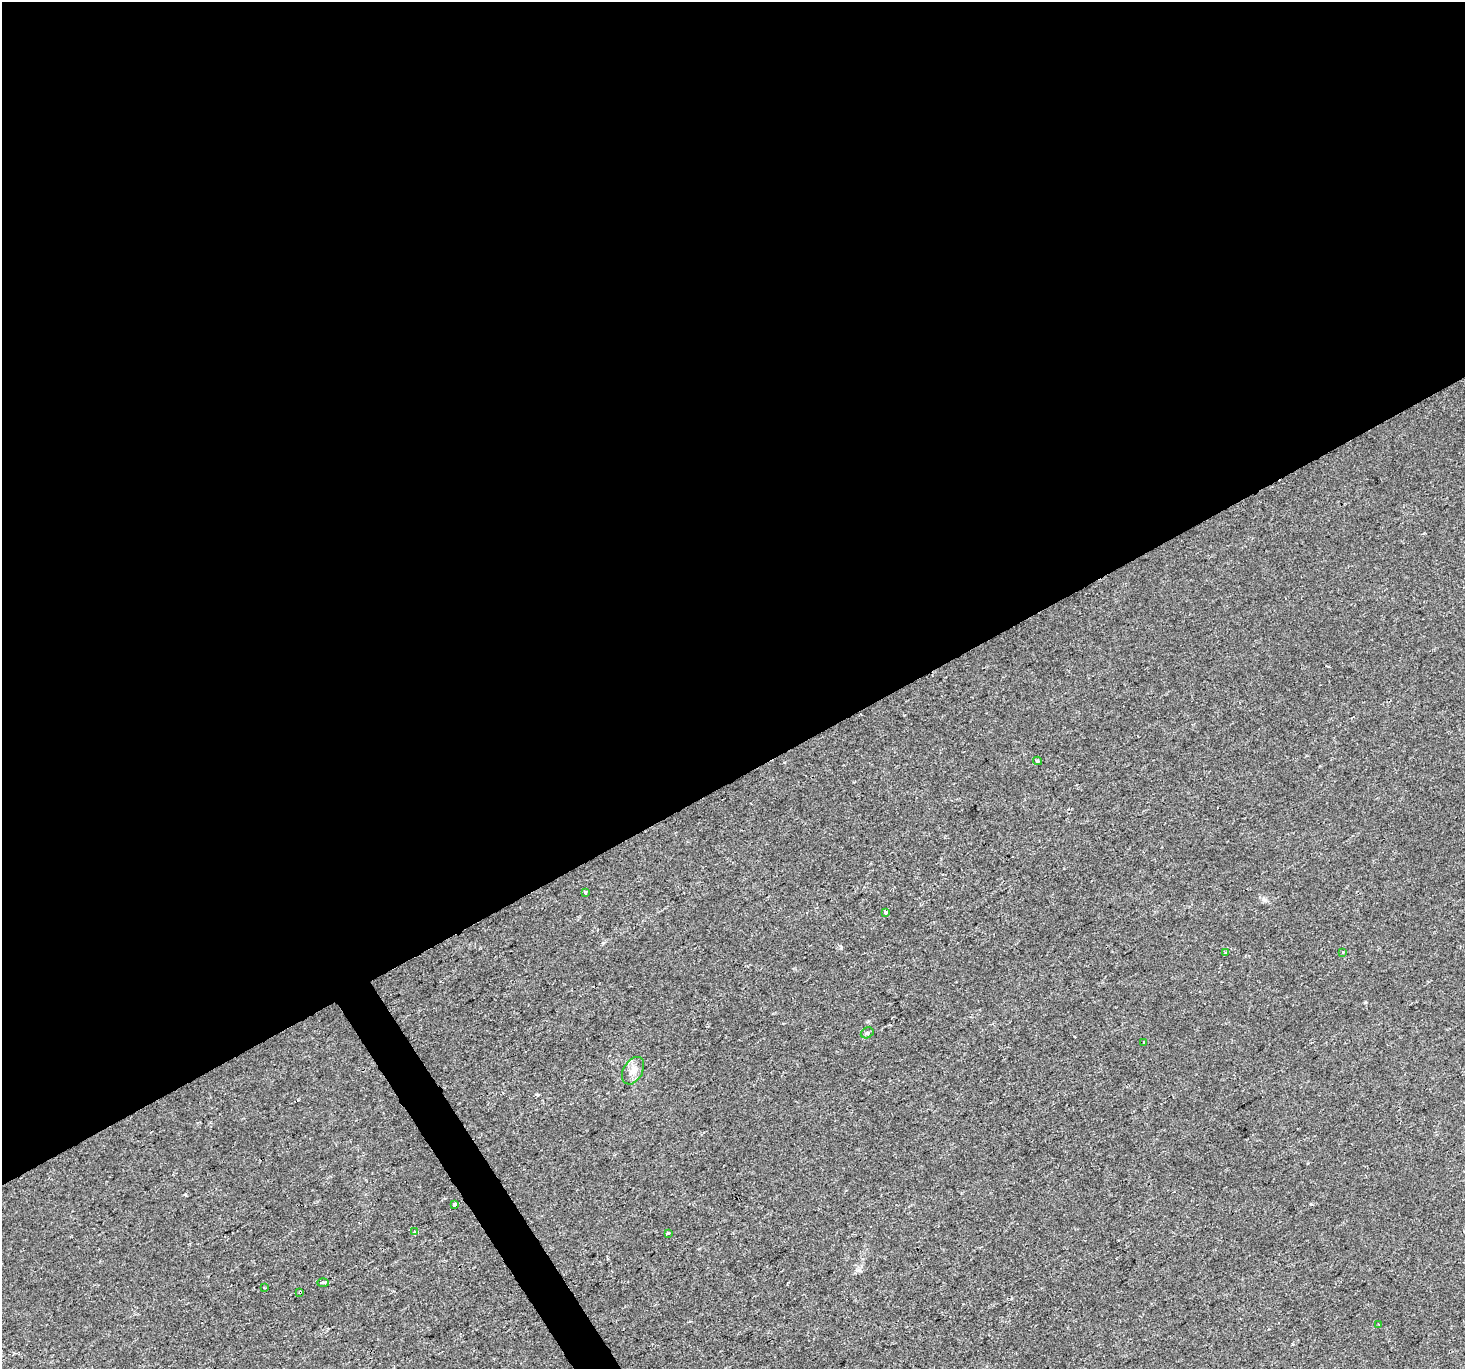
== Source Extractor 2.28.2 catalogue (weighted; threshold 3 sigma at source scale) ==
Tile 2 of 4 x 4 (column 2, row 1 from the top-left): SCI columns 1464-2926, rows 4215-5581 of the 5854 x 5755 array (HDU 1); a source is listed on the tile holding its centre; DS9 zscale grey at full resolution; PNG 1467 x 1371 px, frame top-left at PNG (2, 2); each listed source drawn as its Kron ellipse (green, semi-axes under 4 px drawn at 4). Shown black and unused: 58% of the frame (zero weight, under 2 of 3 exposures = <1% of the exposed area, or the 3 px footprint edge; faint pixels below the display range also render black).
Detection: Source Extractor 2.28.2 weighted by HDU 2 'WHT'; one run over the whole footprint, this tile lists its part. Background 0.004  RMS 0.0027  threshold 0.012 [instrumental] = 3 sigma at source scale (4.5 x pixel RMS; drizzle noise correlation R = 1.50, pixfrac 1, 0.0396/0.0396 arcsec/px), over >= 5 px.
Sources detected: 15; all 15 listed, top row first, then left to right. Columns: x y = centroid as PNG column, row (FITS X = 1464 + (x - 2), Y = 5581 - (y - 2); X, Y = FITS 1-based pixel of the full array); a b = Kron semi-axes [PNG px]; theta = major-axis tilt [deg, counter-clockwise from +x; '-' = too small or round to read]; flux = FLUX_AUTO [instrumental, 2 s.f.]
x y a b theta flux
1037 761 4 4 - 0.37
585 892 4 3 - 0.68
885 912 4 3 - 1.8
1225 952 3 3 - 0.5
1343 952 3 3 - 0.67
867 1033 7 5 27 0.66
1144 1042 3 3 - 0.4
633 1071 15 9 61 2.3
454 1204 4 3 - 3.9
414 1232 3 3 - 0.8
668 1233 3 3 - 1.1
323 1283 6 3 0 1.5
264 1287 3 3 - 0.25
300 1292 3 3 - 0.61
1379 1324 3 3 - 0.26
Overlapping masked pixels (flux is a lower limit): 1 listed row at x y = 300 1292
Unlisted compact peaks at least as high as the median listed source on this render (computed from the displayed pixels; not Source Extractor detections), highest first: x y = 1311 1204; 841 947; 1365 1002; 185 1194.